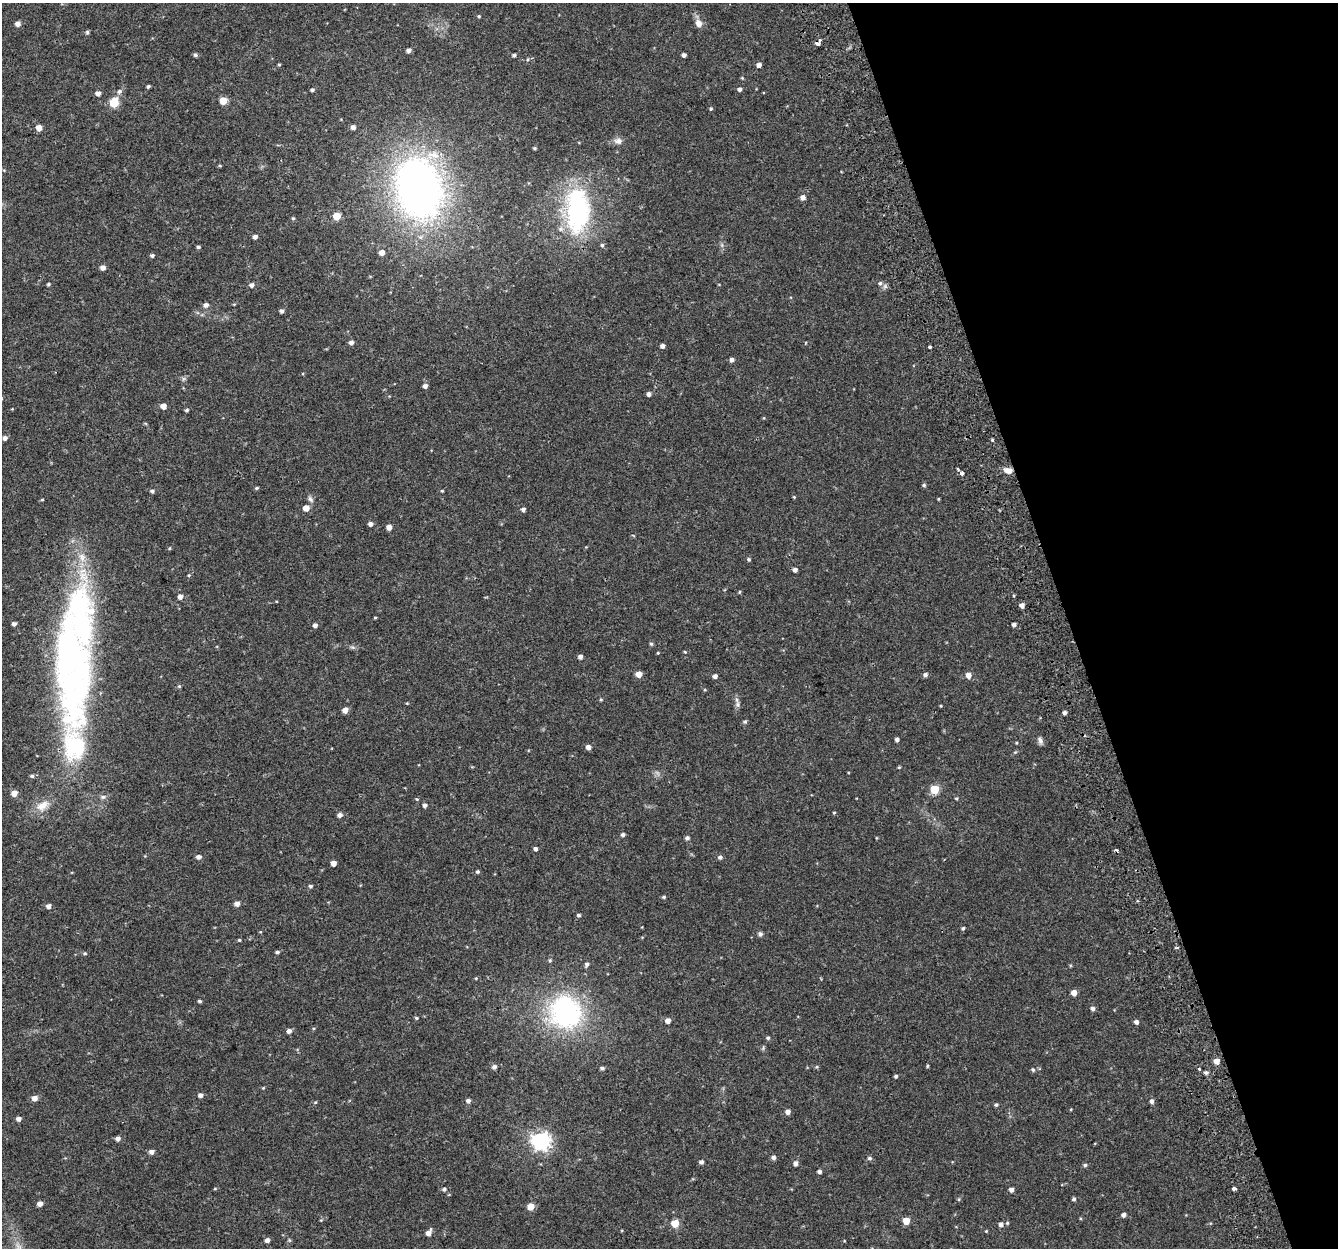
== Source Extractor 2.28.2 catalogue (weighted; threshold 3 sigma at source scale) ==
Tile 12 of 4 x 4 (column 4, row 3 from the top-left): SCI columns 4066-5401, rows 1329-2574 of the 5459 x 5201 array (HDU 1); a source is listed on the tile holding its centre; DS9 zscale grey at full resolution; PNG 1340 x 1250 px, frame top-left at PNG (2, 3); no overlay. Shown black and unused: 20% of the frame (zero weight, under 2 of 3 exposures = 3% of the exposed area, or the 3 px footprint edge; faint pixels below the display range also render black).
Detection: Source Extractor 2.28.2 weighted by HDU 2 'WHT'; one run over the whole footprint, this tile lists its part. Background 0.0422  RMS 0.0052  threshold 0.0233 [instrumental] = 3 sigma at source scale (4.5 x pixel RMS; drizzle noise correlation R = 1.50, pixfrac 1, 0.0396/0.0396 arcsec/px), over >= 5 px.
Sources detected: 190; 2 too faint to see at this stretch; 2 inside a brighter object's white glare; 2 cosmic-ray / hot-pixel residue — not listed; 3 inside a brighter listed object's ellipse — not listed separately; the other 181 listed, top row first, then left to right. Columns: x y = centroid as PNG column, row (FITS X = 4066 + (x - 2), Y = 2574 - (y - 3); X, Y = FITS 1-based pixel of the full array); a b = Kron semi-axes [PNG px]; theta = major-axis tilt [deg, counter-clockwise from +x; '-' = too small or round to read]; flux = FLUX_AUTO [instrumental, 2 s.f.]
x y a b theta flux
479 16 4 3 - 0.62
698 23 11 9 -69 3.2
18 24 5 5 - 2.7
87 32 5 4 - 0.88
818 43 4 3 - 8.3
409 50 4 4 - 2
195 55 4 4 - 1.2
514 55 4 4 - 1.2
684 55 4 4 - 1.8
279 64 4 3 - 0.55
759 65 5 4 - 2.1
148 86 3 3 - 0.79
739 89 4 4 - 1.6
312 90 4 4 - 1
119 91 7 6 - 1.6
98 93 5 5 - 2.3
223 101 5 5 - 10
114 103 6 5 - 23
711 109 5 4 - 0.66
353 127 5 5 - 2.1
39 128 5 4 - 5.2
618 141 11 8 3 2.7
534 148 3 3 - 0.71
220 166 5 3 - 0.46
419 189 66 48 -75 260
803 197 5 5 - 2.6
577 210 49 25 89 75
337 216 5 5 - 12
293 218 4 4 - 0.61
255 237 4 4 - 1.8
602 245 5 4 - 0.83
198 247 4 3 - 0.84
382 252 5 5 - 3.4
152 255 5 4 - 1
103 268 5 5 - 2.5
880 283 6 5 - 1.4
48 284 4 3 - 0.8
251 285 5 5 - 1.9
206 305 6 5 - 1.9
282 311 5 4 - 1.4
351 342 5 5 - 1.7
662 346 4 4 - 1.9
930 347 3 3 - 1.5
732 360 4 4 - 1.8
183 379 7 4 71 0.9
425 386 5 5 - 1.7
649 394 4 4 - 1.8
163 406 5 4 - 4
187 410 5 4 - 0.83
5 438 5 5 - 2
992 440 4 3 - 0.58
958 469 3 2 - 0.72
1008 470 10 6 -11 3.2
962 473 4 3 - 6.1
924 485 4 4 - 0.89
257 488 5 4 - 0.62
152 491 5 4 - 1
442 491 4 3 - 0.46
794 497 5 3 - 0.47
310 499 10 6 -53 1.5
938 499 3 3 - 0.41
42 500 5 3 - 0.48
306 508 5 5 - 4.9
523 509 5 4 - 1.5
370 524 4 4 - 1.7
389 527 4 4 - 3.3
170 548 5 3 - 0.44
82 557 13 10 -83 5.2
749 559 4 4 - 0.76
795 570 4 4 - 1.9
189 575 4 4 - 0.57
739 592 5 3 - 0.49
180 597 5 5 - 2.5
1022 605 5 4 - 2.4
375 618 4 3 - 0.46
14 624 5 4 - 1.6
1014 624 4 4 - 1.5
315 625 4 4 - 1.8
651 644 5 4 - 0.81
353 647 8 4 0 0.99
685 652 4 3 - 0.45
658 653 3 3 - 0.43
580 657 4 4 - 1.8
71 658 94 46 -81 160
639 674 5 4 - 5
925 675 5 4 - 1.5
968 675 5 5 - 4.1
715 676 4 4 - 1.8
601 700 5 3 - 0.57
407 703 4 3 - 0.4
738 704 9 7 81 1.6
345 710 5 4 - 4
1064 713 4 3 - 1.5
745 721 5 5 - 0.94
897 739 4 4 - 1.5
1040 740 9 6 -66 1.6
1016 743 4 3 - 0.4
588 747 5 4 - 2.5
899 767 4 4 - 0.49
32 776 6 5 - 0.95
934 789 5 5 - 21
14 793 5 5 - 4.4
103 797 8 5 1 1.5
956 798 4 4 - 0.62
417 799 4 4 - 0.54
425 805 5 4 - 1.5
42 806 21 12 31 7.3
834 813 4 3 - 0.5
340 815 5 4 - 2.1
623 835 5 4 - 1.1
687 838 5 5 - 1.5
876 838 4 3 - 0.37
535 849 4 4 - 1.6
199 857 5 5 - 1.7
720 857 5 5 - 1.3
333 863 4 4 - 3.5
477 872 4 4 - 0.83
310 886 5 4 - 0.88
664 897 4 4 - 0.73
237 904 5 5 - 2.5
49 906 5 5 - 2.1
578 915 5 4 - 0.88
963 928 5 3 - 0.81
260 932 5 3 - 0.38
760 934 6 6 - 1.1
239 940 4 3 - 0.53
277 952 5 4 - 0.89
85 953 6 4 -2 0.73
550 960 5 4 - 0.71
587 964 5 5 - 1.3
476 978 4 3 - 0.47
1074 993 4 4 - 4.4
200 1001 5 4 - 0.85
1093 1008 5 5 - 1.5
566 1014 33 30 3 83
416 1018 5 4 - 0.65
668 1021 5 4 - 3.2
1136 1022 4 4 - 1.8
289 1031 5 5 - 2.1
768 1038 5 4 - 0.84
1216 1061 5 4 - 4.7
927 1066 4 4 - 0.57
494 1067 5 4 - 1.7
817 1067 5 4 - 0.59
602 1068 5 4 - 1
1199 1068 3 3 - 2
1033 1070 5 5 - 0.92
1206 1072 6 5 - 1.1
896 1076 3 3 - 0.88
263 1088 4 3 - 0.46
200 1095 5 4 - 1.9
35 1098 5 5 - 3.2
468 1101 5 4 - 1.8
1152 1101 5 4 - 1.7
316 1102 5 3 - 0.47
996 1105 5 4 - 1
788 1112 5 5 - 2.5
19 1119 5 4 - 2.1
118 1139 5 4 - 2
541 1141 7 7 - 190
152 1152 5 4 - 2.2
773 1157 5 4 - 1.7
869 1158 6 4 1 1.1
701 1162 4 4 - 1.6
796 1163 5 4 - 2.3
1085 1165 5 4 - 0.87
819 1171 4 4 - 1.6
444 1189 5 4 - 1
1011 1189 4 4 - 2.3
1234 1189 3 3 - 3.9
1074 1199 4 4 - 0.86
40 1204 5 4 - 3
530 1207 5 5 - 8.3
1123 1215 5 4 - 1.8
906 1221 5 5 - 8.2
675 1223 5 5 - 14
1007 1223 5 4 - 0.6
1001 1224 5 5 - 1.9
986 1231 4 4 - 0.42
429 1233 7 5 59 3.1
267 1240 5 5 - 2